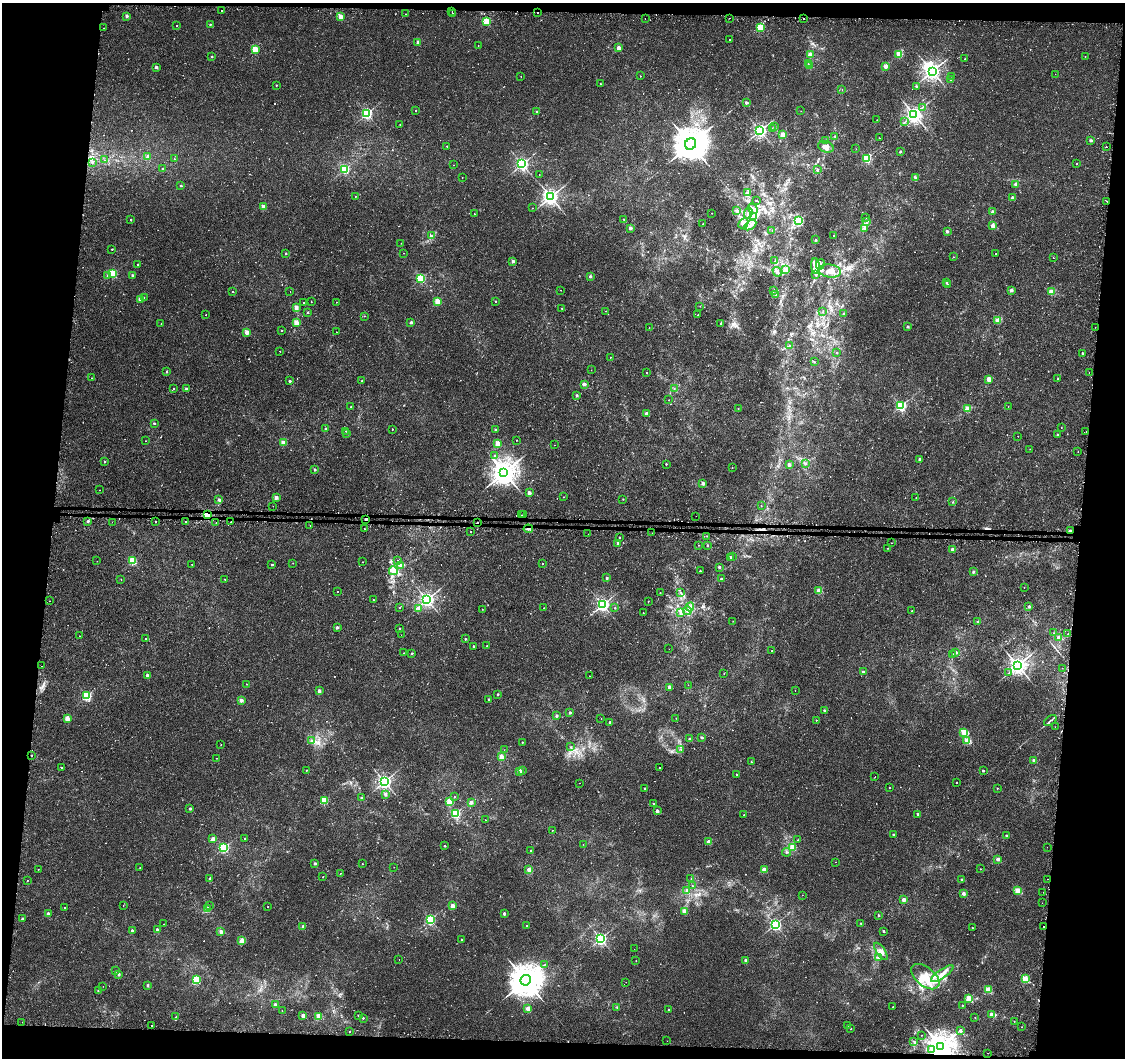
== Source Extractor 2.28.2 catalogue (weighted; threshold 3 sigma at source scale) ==
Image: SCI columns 24-4515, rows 256-4478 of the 4549 x 4788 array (HDU 1 of 3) = the unmasked area's bounding box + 8 px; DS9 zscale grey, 4 x 4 block average (1 PNG px = mean of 4 x 4 image px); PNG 1127 x 1060 px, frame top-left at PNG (2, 3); each listed source drawn as its Kron ellipse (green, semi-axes under 4 px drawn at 4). Shown black and unused: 12% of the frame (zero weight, under 2 of 3 exposures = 3% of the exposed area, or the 3 px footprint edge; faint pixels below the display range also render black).
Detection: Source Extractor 2.28.2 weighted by HDU 2 'WHT'. Background 0.00251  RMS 0.0027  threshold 0.0121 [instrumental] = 3 sigma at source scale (4.5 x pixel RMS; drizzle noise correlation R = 1.50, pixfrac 1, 0.0396/0.0396 arcsec/px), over >= 5 px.
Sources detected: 722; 4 too faint to see at this stretch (4 x 4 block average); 3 inside a brighter object's white glare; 21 cosmic-ray / hot-pixel residue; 1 long thin detection or spike segment (spike, bleed or trail) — neither listed nor drawn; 3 coinciding with a brighter row at this scale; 9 inside a brighter listed object's ellipse — not listed separately; of the other 681, all 500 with FLUX_AUTO >= 0.506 (the completeness limit of this list) listed and drawn (181 fainter detections not listed), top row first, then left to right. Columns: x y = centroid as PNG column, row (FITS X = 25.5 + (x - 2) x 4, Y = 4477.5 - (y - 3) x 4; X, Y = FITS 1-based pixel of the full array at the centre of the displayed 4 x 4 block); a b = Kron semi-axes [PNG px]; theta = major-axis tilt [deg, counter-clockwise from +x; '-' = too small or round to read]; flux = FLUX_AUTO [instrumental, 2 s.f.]
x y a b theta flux
222 10 2 2 - 4.5
452 12 2 2 - 1.1
537 13 2 2 - 5.8
406 14 2 2 - 1.7
453 14 2 2 - 3.8
127 16 2 2 - 9.3
340 16 2 2 - 40
645 18 2 2 - 0.85
729 18 2 2 - 1.3
804 18 2 2 - 4.8
486 21 2 2 - 100
210 24 2 2 - 2.9
177 26 2 2 - 1.5
760 27 2 2 - 90
104 28 2 2 - 1.2
729 40 2 2 - 1.1
418 42 2 2 - 14
478 46 2 2 - 0.76
619 48 2 2 - 24
255 49 2 2 - 84
899 54 2 2 - 82
810 55 2 2 - 37
212 57 2 2 - 2.9
1085 57 2 2 - 0.87
965 59 2 2 - 0.86
808 63 2 2 - 1.4
810 66 2 2 - 14
885 66 2 2 - 28
156 67 2 2 - 10
932 71 3 2 - 690
1055 74 2 2 - 1.9
521 76 2 2 - 0.66
640 76 2 2 - 1.4
952 76 2 2 - 0.82
951 80 2 2 - 1.4
600 84 2 2 - 1.3
276 85 2 2 - 2.4
916 86 2 2 - 7.5
842 89 2 2 - 0.71
746 103 2 2 - 10
922 107 2 2 - 0.58
416 110 2 2 - 1.4
536 111 2 2 - 2.1
801 111 2 2 - 0.66
367 114 2 2 - 290
914 114 3 3 - 900
877 120 2 2 - 0.6
905 122 2 2 - 0.87
400 124 2 2 - 0.77
774 126 2 2 - 1.2
772 128 2 2 - 0.53
760 131 3 2 - 490
782 135 2 2 - 35
835 137 3 2 - 1.4
879 138 2 2 - 1
1091 140 2 2 - 11
825 141 2 2 - 0.55
691 144 6 5 - 5300
447 146 2 2 - 1.6
826 147 8 5 -20 10
1106 147 2 2 - 2.4
856 149 2 2 - 0.66
900 152 2 2 - 7.7
148 156 2 2 - 13
867 158 2 2 - 170
174 159 2 2 - 0.93
105 160 2 2 - 1.4
92 162 2 2 - 0.83
522 164 2 2 - 460
1077 164 2 2 - 0.87
454 165 2 2 - 0.64
162 168 2 2 - 1.3
345 169 2 2 - 190
817 170 3 3 - 1.9
539 174 2 2 - 0.55
462 177 2 2 - 0.85
916 178 2 2 - 10
1016 184 2 2 - 15
181 186 2 2 - 3.9
747 193 4 2 - 2.6
355 196 2 2 - 1.3
551 197 3 2 - 680
1012 198 2 2 - 8.3
756 201 2 2 - 2.4
1107 201 2 2 - 4
263 207 2 2 - 30
532 208 2 2 - 0.85
753 209 5 2 - 3.3
737 211 3 2 - 1.9
993 212 2 2 - 13
712 213 2 2 - 1.4
748 213 5 3 - 4.1
474 214 2 2 - 2.7
753 216 2 2 - 1.3
865 218 2 2 - 0.79
131 219 3 2 - 0.84
623 219 3 2 - 0.58
798 221 2 2 - 240
867 222 4 2 - 1.6
743 223 6 3 44 4.9
703 224 2 2 - 2.3
750 225 7 2 31 5.1
993 226 2 2 - 28
630 228 2 2 - 16
865 228 4 3 - 2.9
772 231 2 2 - 0.63
947 231 2 2 - 10
834 235 2 2 - 2.1
431 236 2 2 - 1.2
816 240 2 2 - 0.93
401 243 2 2 - 0.77
112 249 2 2 - 2.2
286 253 2 2 - 2.7
404 253 2 2 - 0.58
996 253 2 2 - 1.1
953 257 2 2 - 1.2
1053 258 2 2 - 1.4
513 261 2 2 - 12
775 261 2 2 - 0.53
138 264 2 2 - 1.5
820 264 5 3 - 5
816 266 8 4 -86 9
785 270 2 2 - 30
830 271 11 6 -8 17
777 272 5 2 - 5.1
113 274 2 2 - 120
816 275 4 2 - 2.1
107 276 2 2 - 7.7
133 276 2 2 - 11
590 276 2 2 - 7.7
421 278 2 2 - 190
946 282 2 2 - 3.2
947 284 2 2 - 3.6
561 290 2 2 - 1.6
1011 290 2 2 - 12
290 291 2 2 - 0.6
773 291 2 2 - 3.8
232 292 2 2 - 1.3
1051 292 2 2 - 53
776 294 2 2 - 7.8
144 297 2 2 - 0.84
140 299 2 2 - 20
311 301 2 2 - 0.56
495 301 2 2 - 2
336 302 2 2 - 0.84
438 302 2 2 - 74
303 303 2 2 - 0.98
700 306 2 2 - 0.59
296 308 2 2 - 23
562 308 2 2 - 1.1
605 311 2 2 - 0.76
823 312 2 2 - 1.3
308 313 2 2 - 3.6
844 313 2 2 - 1.1
206 315 2 2 - 0.61
698 315 2 2 - 0.76
365 316 2 2 - 0.75
998 320 2 2 - 60
411 322 2 2 - 11
296 323 2 2 - 40
721 323 2 2 - 5.2
161 324 2 2 - 0.67
649 327 2 2 - 1.5
908 327 2 2 - 6.2
1095 327 2 2 - 0.64
281 330 2 2 - 2.5
247 332 2 2 - 30
336 332 2 2 - 2
790 345 2 2 - 0.68
280 351 2 2 - 0.63
837 353 2 2 - 2
1082 353 2 2 - 4.1
610 357 2 2 - 1.9
814 362 2 2 - 0.81
591 370 2 2 - 0.51
167 372 2 2 - 5.5
647 373 2 2 - 1.2
1089 373 2 2 - 2.8
91 378 2 2 - 0.91
989 379 2 2 - 38
1058 379 2 2 - 1.6
290 381 2 2 - 6.7
362 381 2 2 - 0.7
584 384 2 2 - 16
173 388 2 2 - 1.7
186 389 2 2 - 12
674 389 2 2 - 0.61
577 395 2 2 - 8.2
669 400 2 2 - 0.61
901 406 2 2 - 250
1008 406 2 2 - 0.68
351 407 2 2 - 1.4
738 408 2 2 - 1.2
967 409 2 2 - 54
647 414 2 2 - 21
154 423 2 2 - 4.3
1061 427 2 2 - 0.92
325 429 2 2 - 5.5
392 429 2 2 - 1.6
495 430 2 2 - 3.7
346 431 2 2 - 0.89
1086 431 2 2 - 0.79
347 433 2 2 - 1
1057 434 2 2 - 2.5
1018 436 2 2 - 0.54
517 440 2 2 - 0.51
146 441 2 2 - 0.8
283 443 2 2 - 29
497 444 2 2 - 51
554 445 2 2 - 0.51
1030 449 2 2 - 0.61
1078 452 2 2 - 0.61
495 456 2 2 - 3.4
920 459 2 2 - 10
105 462 2 2 - 2.9
666 464 2 2 - 2.9
806 464 2 2 - 3
789 465 2 2 - 16
732 468 2 2 - 0.6
315 470 2 2 - 7.8
504 472 4 4 - 2300
703 484 2 2 - 15
100 490 2 2 - 0.57
529 493 2 2 - 18
276 497 2 2 - 21
563 497 2 2 - 1.1
916 498 2 2 - 1
623 499 2 2 - 1
219 500 2 2 - 5
953 502 2 2 - 1.8
273 506 2 2 - 1.5
761 506 2 2 - 0.67
207 515 2 2 - 220
521 515 2 2 - 5.6
523 515 2 2 - 4.7
696 516 2 2 - 2.1
366 519 2 2 - 10
88 521 2 2 - 7.8
185 521 2 2 - 2.7
112 522 2 2 - 1.7
156 522 2 2 - 3.5
231 522 2 2 - 6.4
477 522 2 2 - 5.1
216 523 2 2 - 2.6
310 525 2 2 - 1.3
364 529 2 2 - 2.2
528 529 4 2 - 4.3
1070 531 2 2 - 11
471 532 2 2 - 0.64
652 533 2 2 - 1.2
588 534 2 2 - 0.85
707 536 2 2 - 0.54
619 538 2 2 - 1.2
618 543 2 2 - 8.8
891 543 2 2 - 4.6
699 545 2 2 - 1.2
707 545 2 2 - 3.7
888 548 2 2 - 1.1
953 549 2 2 - 22
730 557 2 2 - 8.6
733 557 2 2 - 0.67
398 560 2 2 - 0.63
97 561 2 2 - 0.54
133 561 2 2 - 110
363 562 2 2 - 0.67
293 563 2 2 - 0.94
543 563 2 2 - 3.1
192 564 2 2 - 0.92
272 564 2 2 - 4.9
401 566 2 2 - 4.6
719 567 2 2 - 5.4
393 571 4 4 - 5.7
700 571 2 2 - 3.4
973 572 2 2 - 5.3
607 578 2 2 - 8
121 579 2 2 - 1.1
225 579 2 2 - 0.93
721 579 2 2 - 7.1
1024 587 2 2 - 0.81
337 591 2 2 - 6.9
819 591 2 2 - 43
660 592 2 2 - 1.4
681 593 3 2 - 1.1
373 600 2 2 - 2.3
427 600 2 2 - 670
49 601 2 2 - 2.4
648 601 2 2 - 1
603 605 2 2 - 450
1029 606 2 2 - 5.1
690 607 4 2 - 3.4
400 608 2 2 - 0.86
544 608 2 2 - 0.59
615 608 2 2 - 2.4
419 609 2 2 - 7.7
482 609 2 2 - 1.1
687 611 4 2 - 2.6
912 611 2 2 - 1.9
680 612 3 2 - 1.6
643 613 2 2 - 1.2
733 621 2 2 - 0.55
977 621 2 2 - 3.6
337 627 2 2 - 10
399 628 2 2 - 2
1054 633 2 2 - 0.82
1068 634 2 2 - 1.8
401 635 2 2 - 0.56
80 636 2 2 - 0.68
1059 638 2 2 - 23
146 639 2 2 - 0.79
465 639 2 2 - 3.2
473 646 2 2 - 3.8
487 646 2 2 - 1.8
669 649 2 2 - 0.7
772 651 2 2 - 3
956 652 2 2 - 7.8
404 653 2 2 - 1.3
412 653 2 2 - 3.1
952 654 2 2 - 2.7
1018 665 3 3 - 1100
42 666 2 2 - 0.65
1062 668 2 2 - 0.64
863 672 2 2 - 13
1009 673 3 2 - 1.1
724 674 2 2 - 0.53
147 675 2 2 - 8.1
590 676 2 2 - 0.59
246 684 2 2 - 0.81
688 685 2 2 - 0.62
669 687 2 2 - 15
795 690 2 2 - 1.5
319 691 2 2 - 16
498 694 2 2 - 4.8
87 696 2 2 - 190
488 699 2 2 - 2.1
241 700 2 2 - 21
824 710 2 2 - 4.3
570 713 2 2 - 6.4
556 716 2 2 - 8.6
67 718 2 2 - 34
601 718 2 2 - 1.6
676 718 2 2 - 0.67
816 720 2 2 - 0.87
1050 721 7 2 37 3
610 722 2 2 - 7.2
1055 727 2 2 - 0.51
964 732 2 2 - 81
702 737 2 2 - 6.7
690 739 2 2 - 9.6
967 740 2 2 - 73
312 741 4 2 - 2.3
522 742 2 2 - 2.7
221 745 2 2 - 0.54
570 747 2 2 - 0.56
681 749 2 2 - 0.87
504 750 2 2 - 0.68
32 755 2 2 - 4
501 757 2 2 - 52
217 758 2 2 - 1.8
1034 760 2 2 - 11
751 762 2 2 - 1.5
62 768 2 2 - 1.6
659 768 2 2 - 1.5
306 770 2 2 - 1.3
520 771 2 2 - 29
522 771 2 2 - 1.5
983 771 2 2 - 5.3
737 775 2 2 - 2.6
875 777 2 2 - 2.8
384 782 2 2 - 510
579 783 2 2 - 0.79
957 783 2 2 - 1.4
645 788 2 2 - 2.3
890 788 2 2 - 1.1
997 788 2 2 - 1.7
385 794 2 2 - 8.5
455 797 2 2 - 1.2
361 798 2 2 - 5.2
324 800 2 2 - 85
450 801 2 2 - 67
471 802 2 2 - 14
653 804 2 2 - 3.4
190 809 2 2 - 6
657 811 2 2 - 16
455 813 2 2 - 190
918 814 2 2 - 5.4
744 815 2 2 - 0.71
485 820 2 2 - 0.79
552 830 2 2 - 1
893 834 2 2 - 5.5
1006 835 2 2 - 3.2
213 839 2 2 - 20
245 839 2 2 - 2.2
798 840 2 2 - 0.68
709 842 2 2 - 28
583 844 2 2 - 0.78
445 846 2 2 - 3.9
793 847 2 2 - 62
1047 847 2 2 - 1.6
224 848 2 2 - 220
531 851 2 2 - 1.7
787 852 4 2 - 1.6
998 859 2 2 - 15
835 862 2 2 - 0.75
315 863 2 2 - 8.5
362 864 2 2 - 1.3
140 867 2 2 - 0.68
394 867 2 2 - 0.51
38 869 2 2 - 0.59
764 869 2 2 - 33
981 869 2 2 - 0.81
529 870 2 2 - 22
341 873 2 2 - 0.62
323 877 2 2 - 0.96
209 879 2 2 - 4.5
691 879 2 2 - 0.75
1048 879 2 2 - 0.77
28 880 2 2 - 1.3
962 880 2 2 - 6.1
692 886 2 2 - 1.4
687 890 2 2 - 4.3
1017 891 2 2 - 64
1043 892 2 2 - 1.5
963 893 2 2 - 14
802 895 2 2 - 0.57
904 900 2 2 - 24
1042 903 2 2 - 0.76
123 905 2 2 - 0.63
209 906 2 2 - 0.51
452 906 2 2 - 32
64 907 2 2 - 1.7
268 907 2 2 - 3.4
207 909 2 2 - 49
684 911 2 2 - 32
48 914 2 2 - 16
504 914 2 2 - 9.1
878 915 2 2 - 3.1
22 919 2 2 - 6.9
430 919 2 2 - 210
861 923 2 2 - 2
163 924 2 2 - 0.6
775 924 2 2 - 350
303 926 2 2 - 8.1
526 926 2 2 - 1
1043 927 2 2 - 4.1
972 928 2 2 - 0.8
157 929 2 2 - 8.4
132 930 2 2 - 8
884 931 2 2 - 3.7
221 932 2 2 - 15
462 939 2 2 - 2.9
600 939 2 2 - 390
242 940 2 2 - 45
634 949 2 2 - 0.59
881 951 10 3 -55 7.1
879 957 3 3 - 2.4
399 959 2 2 - 0.7
746 960 2 2 - 11
636 961 2 2 - 0.76
544 965 3 2 - 0.97
116 971 2 2 - 2.3
119 974 2 2 - 9.4
942 974 13 4 35 13
925 977 16 9 -39 37
1025 979 2 2 - 86
197 980 2 2 - 140
526 980 5 5 - 4700
626 982 2 2 - 0.53
103 986 2 2 - 0.54
148 986 2 2 - 6.6
98 990 2 2 - 0.91
988 990 2 2 - 68
969 998 2 2 - 68
275 1005 2 2 - 18
962 1005 2 2 - 1.5
893 1007 2 2 - 1.8
617 1008 2 2 - 0.56
528 1009 2 2 - 43
669 1010 2 2 - 2
282 1011 2 2 - 0.89
992 1014 2 2 - 28
303 1015 2 2 - 21
319 1016 2 2 - 54
358 1016 2 2 - 2.7
176 1017 2 2 - 1.3
975 1017 2 2 - 0.92
363 1018 2 2 - 2.3
1014 1021 2 2 - 1.2
22 1022 2 2 - 0.57
847 1025 2 2 - 2.2
152 1026 2 2 - 1.5
1022 1027 2 2 - 0.74
851 1029 2 2 - 1.5
961 1031 2 2 - 7.6
349 1032 2 2 - 2.2
921 1035 2 2 - 0.74
667 1041 2 2 - 2.2
914 1042 2 2 - 0.97
941 1046 4 4 - 2700
931 1050 2 2 - 1.5
987 1053 2 2 - 2.2
Overlapping masked pixels (flux is a lower limit): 10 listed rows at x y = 537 13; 1107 201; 207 515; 366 519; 231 522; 477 522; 528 529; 1070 531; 652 533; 941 1046
Diffuse or blended objects may show on this block-average render without a row.